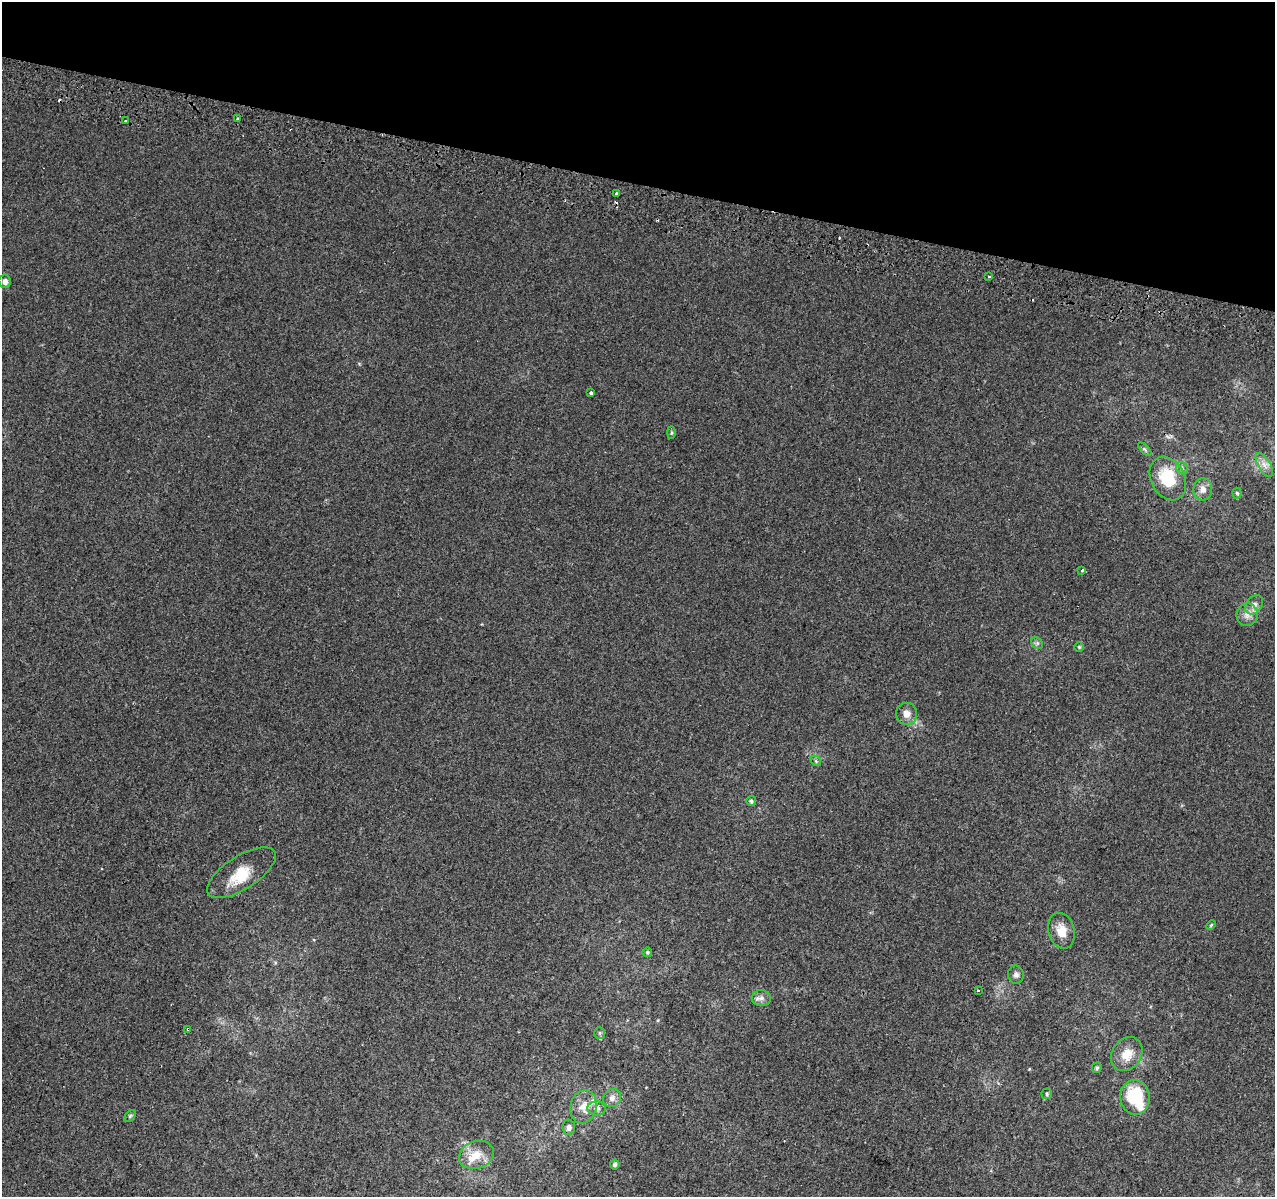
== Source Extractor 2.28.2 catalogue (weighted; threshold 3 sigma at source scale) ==
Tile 2 of 4 x 4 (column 2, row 1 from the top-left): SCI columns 1291-2563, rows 3909-5103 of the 5117 x 5367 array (HDU 1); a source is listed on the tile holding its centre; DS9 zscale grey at full resolution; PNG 1277 x 1199 px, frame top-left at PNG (2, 2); each listed source drawn as its Kron ellipse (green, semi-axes under 4 px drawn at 4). Shown black and unused: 15% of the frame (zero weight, under 2 of 3 exposures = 2% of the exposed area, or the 3 px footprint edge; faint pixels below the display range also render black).
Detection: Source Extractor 2.28.2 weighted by HDU 2 'WHT'; one run over the whole footprint, this tile lists its part. Background 0.0025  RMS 0.0034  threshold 0.0154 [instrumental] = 3 sigma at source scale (4.5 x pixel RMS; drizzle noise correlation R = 1.50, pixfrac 1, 0.0396/0.0396 arcsec/px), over >= 5 px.
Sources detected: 48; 2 inside a brighter object's white glare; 3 cosmic-ray / hot-pixel residue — neither listed nor drawn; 2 inside a brighter listed object's ellipse — not listed separately; the other 41 listed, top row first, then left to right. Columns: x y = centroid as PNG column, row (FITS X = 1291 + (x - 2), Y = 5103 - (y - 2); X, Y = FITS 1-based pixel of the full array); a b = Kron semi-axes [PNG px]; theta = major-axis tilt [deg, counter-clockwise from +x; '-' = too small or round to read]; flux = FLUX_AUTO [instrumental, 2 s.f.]
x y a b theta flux
237 119 3 3 - 1.4
125 121 3 2 - 0.49
617 193 3 3 - 1.2
989 277 3 2 - 0.55
5 281 7 6 - 1.4
591 393 4 3 - 0.99
671 432 6 3 90 0.43
1145 449 8 3 -45 0.56
1264 465 13 6 -60 2
1182 468 7 5 -49 0.7
1168 479 23 16 -62 13
1203 489 11 9 87 2.4
1237 493 5 4 - 0.5
1082 571 3 3 - 2.2
1254 605 10 8 50 1.9
1247 615 11 10 - 2.5
1037 643 6 5 - 0.65
1079 647 5 5 - 0.41
906 714 11 10 - 2.5
816 761 6 4 -47 0.49
751 801 5 5 - 0.55
241 873 39 16 33 9.1
1211 925 5 3 - 0.43
1061 931 18 13 -74 4.8
647 952 5 5 - 0.51
1016 975 9 7 -79 1.3
978 990 3 3 - 2.9
761 998 9 8 - 1.4
188 1029 3 3 - 0.95
600 1033 6 5 - 0.64
1127 1054 18 14 55 5.5
1097 1068 5 5 - 0.61
1047 1094 5 5 - 0.58
1135 1097 17 15 -82 16
612 1098 10 8 45 2
583 1107 17 13 75 4.3
597 1108 9 7 -3 1.6
130 1116 7 4 45 0.55
569 1127 8 6 -87 1.2
476 1155 18 13 20 5.2
615 1165 5 4 - 0.77
Overlapping masked pixels (flux is a lower limit): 1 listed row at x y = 188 1029